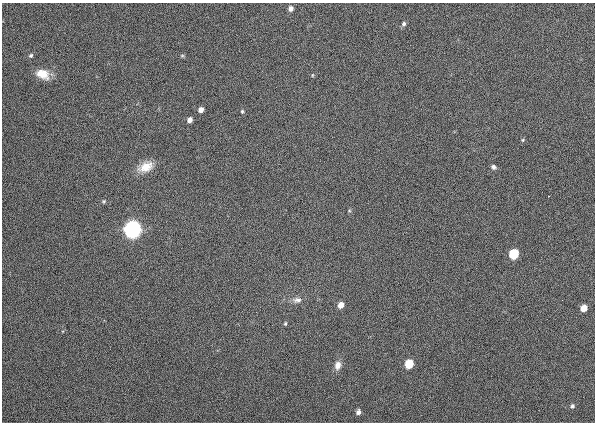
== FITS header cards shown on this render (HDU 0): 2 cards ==
NAXIS1  =                  593
NAXIS2  =                  420

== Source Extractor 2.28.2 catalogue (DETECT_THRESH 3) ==
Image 593 x 420 px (HDU 0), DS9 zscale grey, 1 PNG px = 1 image px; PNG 597 x 424 px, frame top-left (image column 1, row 420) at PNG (2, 3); no overlay
Background 610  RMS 11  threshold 31.8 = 3 sigma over >= 5 px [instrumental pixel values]
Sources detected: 23; all 23 listed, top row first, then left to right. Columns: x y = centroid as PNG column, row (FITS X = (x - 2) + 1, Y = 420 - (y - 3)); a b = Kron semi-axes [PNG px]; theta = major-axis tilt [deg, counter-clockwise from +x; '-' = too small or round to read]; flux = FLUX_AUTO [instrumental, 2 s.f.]
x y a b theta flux
290 8 5 4 - 3600
404 24 6 5 - 1700
31 55 5 4 - 1400
182 56 6 4 0 880
42 74 15 10 -22 11000
312 75 5 3 - 690
201 110 5 4 - 4700
242 111 5 3 - 1000
190 120 5 4 - 5300
523 140 5 4 - 830
146 167 19 11 25 11000
493 167 6 5 - 1900
104 201 5 4 - 890
132 229 6 6 - 970000
513 254 6 5 - 63000
297 300 12 8 7 3600
341 305 5 4 - 7000
583 308 5 5 - 12000
285 323 4 3 - 930
409 364 6 5 - 37000
338 365 10 7 80 5000
572 406 6 5 - 1800
358 412 5 4 - 2600